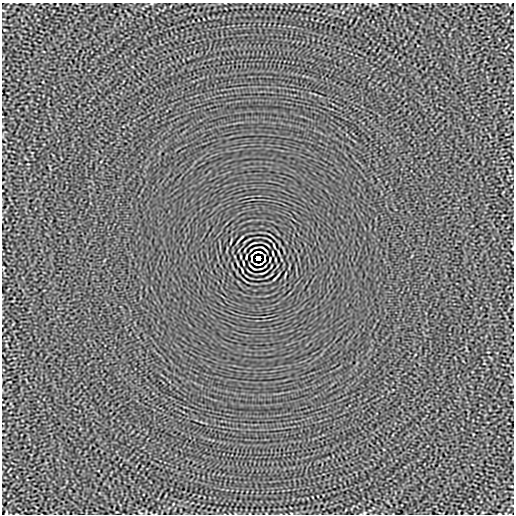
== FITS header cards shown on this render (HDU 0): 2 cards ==
NAXIS1  =                  512
NAXIS2  =                  512

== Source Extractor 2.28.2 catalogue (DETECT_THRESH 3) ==
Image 512 x 512 px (HDU 0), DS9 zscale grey, 1 PNG px = 1 image px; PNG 516 x 516 px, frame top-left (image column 1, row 512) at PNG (2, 3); no overlay
Background -4.27e-06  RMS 0.0015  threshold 0.00439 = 3 sigma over >= 5 px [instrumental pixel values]
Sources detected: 14; all 14 listed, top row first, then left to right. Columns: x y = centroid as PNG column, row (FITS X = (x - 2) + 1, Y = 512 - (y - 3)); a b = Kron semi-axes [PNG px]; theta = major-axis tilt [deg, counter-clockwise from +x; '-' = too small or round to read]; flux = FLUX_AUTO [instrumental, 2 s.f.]
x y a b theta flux
253 243 7 2 12 0.095
264 249 7 2 -40 0.11
256 252 5 2 - 0.064
260 252 4 2 - 0.098
251 256 4 2 - 0.078
265 256 4 2 - 0.087
258 258 4 4 - 3.7
251 260 3 2 - 0.084
265 260 4 2 - 0.08
243 263 4 2 - 0.082
256 264 4 2 - 0.083
260 264 5 2 - 0.088
252 267 7 2 -40 0.11
6 513 4 2 - 0.077
At the frame edge (FLAGS 8, measured only in part): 1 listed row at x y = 6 513